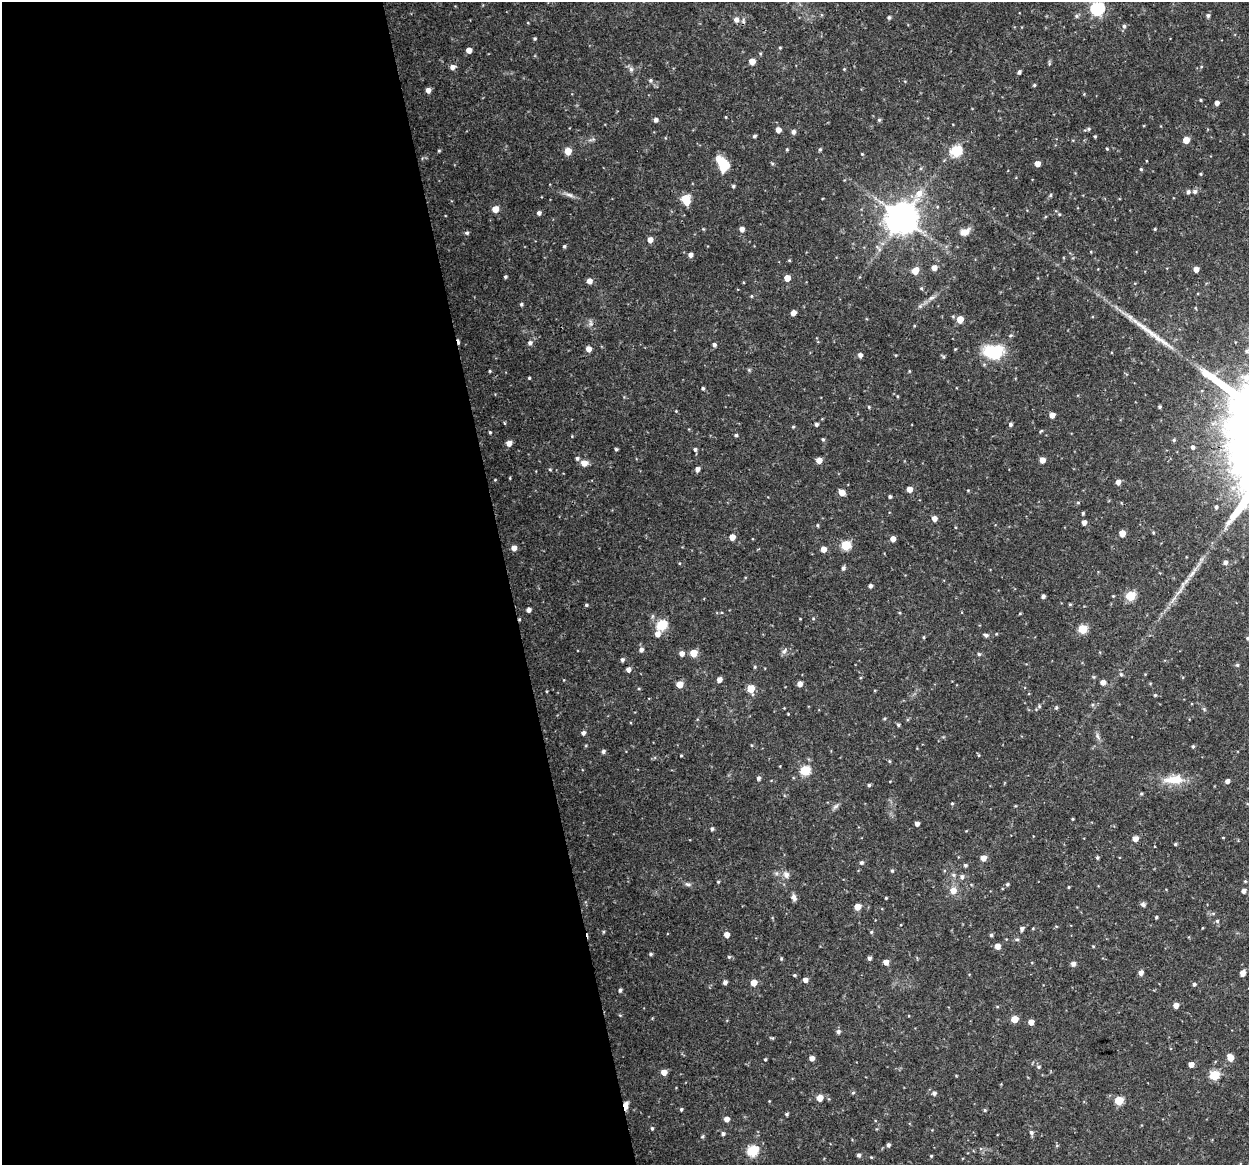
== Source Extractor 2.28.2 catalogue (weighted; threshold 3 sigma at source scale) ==
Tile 9 of 4 x 4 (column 1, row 3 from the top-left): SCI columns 2-1248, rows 1201-2363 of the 4992 x 4776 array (HDU 1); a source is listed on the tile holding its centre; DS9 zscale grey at full resolution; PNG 1251 x 1167 px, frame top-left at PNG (2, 2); no overlay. Shown black and unused: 41% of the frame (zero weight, under 3 of 4 exposures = <1% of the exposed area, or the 3 px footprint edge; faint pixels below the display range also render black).
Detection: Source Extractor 2.28.2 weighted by HDU 2 'WHT'; one run over the whole footprint, this tile lists its part. Background 0.0465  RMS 0.0026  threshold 0.0115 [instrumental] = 3 sigma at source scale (4.5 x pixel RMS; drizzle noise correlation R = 1.50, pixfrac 1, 0.0396/0.0396 arcsec/px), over >= 5 px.
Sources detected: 261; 2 cosmic-ray / hot-pixel residue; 1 long thin detection or spike segment (spike, bleed or trail) — not listed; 1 inside a brighter listed object's ellipse — not listed separately; the other 257 listed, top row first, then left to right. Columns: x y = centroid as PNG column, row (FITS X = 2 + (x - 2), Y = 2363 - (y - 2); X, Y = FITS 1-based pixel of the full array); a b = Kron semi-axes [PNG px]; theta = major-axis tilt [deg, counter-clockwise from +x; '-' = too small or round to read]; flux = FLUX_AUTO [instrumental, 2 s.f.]
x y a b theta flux
1097 8 6 6 - 40
1208 15 5 5 - 0.55
1076 16 6 5 - 0.44
889 17 5 4 - 0.44
736 20 6 6 - 1.2
1124 26 6 5 - 0.53
535 38 4 4 - 0.31
780 48 4 3 - 0.27
469 50 4 4 - 2
752 61 5 5 - 2.8
1049 64 7 3 89 0.34
452 67 5 5 - 1.3
631 69 7 6 - 0.74
844 69 4 4 - 0.21
1019 72 4 3 - 0.55
650 80 5 5 - 0.49
1034 85 4 4 - 0.34
428 90 4 4 - 1.6
1201 100 5 3 - 0.22
1217 103 4 4 - 1
726 117 4 3 - 0.18
656 120 5 5 - 0.79
879 120 5 4 - 0.43
1089 129 5 4 - 0.39
778 130 4 4 - 1.8
793 132 5 5 - 0.86
754 136 5 4 - 0.42
1095 136 4 3 - 0.29
592 139 11 4 22 0.66
1186 140 5 4 - 3.4
820 149 5 4 - 0.38
1107 149 4 3 - 0.25
787 150 4 3 - 0.27
439 151 4 4 - 0.27
568 151 5 5 - 4.1
956 151 6 5 - 24
862 154 4 3 - 0.24
772 163 5 4 - 0.3
723 164 18 10 -65 6.1
1037 164 4 4 - 2.2
1141 169 4 3 - 0.3
1200 174 4 3 - 0.26
733 186 4 4 - 0.35
1195 191 6 5 - 0.68
1188 192 5 4 - 0.64
570 195 12 5 -17 1
1050 195 6 4 87 0.3
686 199 7 5 -71 9.1
495 209 5 5 - 3.2
539 213 5 4 - 0.83
1059 214 5 4 - 0.28
902 218 10 9 - 480
742 229 4 4 - 1.5
1155 229 3 3 - 0.24
965 232 12 7 23 2.1
467 233 5 4 - 0.49
650 240 5 4 - 1.8
564 246 4 4 - 0.42
690 255 5 4 - 1.1
789 260 4 3 - 0.24
934 268 5 5 - 1.7
1196 269 4 4 - 1.6
915 271 7 6 - 2.7
505 277 4 3 - 0.38
787 278 5 4 - 3.2
589 281 5 5 - 1.9
921 288 4 4 - 0.28
751 296 4 4 - 0.26
931 298 9 6 19 0.84
521 304 5 4 - 0.4
920 306 6 5 - 0.49
793 313 4 4 - 1.7
960 319 5 5 - 3.2
591 324 8 6 83 0.76
914 326 4 3 - 0.23
530 343 6 5 - 0.81
714 345 5 4 - 0.67
589 349 5 4 - 1.9
1247 351 6 6 - 0.64
994 352 15 11 -2 18
860 355 4 4 - 1.1
490 371 3 3 - 0.27
909 371 5 3 - 0.22
529 378 3 3 - 0.29
703 388 3 3 - 0.47
897 396 4 3 - 0.22
869 407 4 4 - 0.25
1159 407 4 4 - 0.37
676 411 3 3 - 0.19
1052 415 4 4 - 1.8
816 424 4 4 - 0.54
1010 424 5 5 - 0.49
793 427 4 4 - 0.27
490 432 4 3 - 0.33
736 435 4 4 - 0.4
823 439 5 4 - 0.38
509 443 5 5 - 1.8
1193 447 5 4 - 0.59
616 449 3 3 - 0.38
695 449 5 5 - 0.53
577 458 5 5 - 0.57
819 460 5 4 - 2.2
1042 460 5 4 - 1.9
584 463 6 5 - 2.4
550 469 4 4 - 0.28
697 469 5 5 - 1.1
495 480 3 3 - 0.2
1118 482 5 5 - 1.3
909 489 4 4 - 2.2
842 492 5 4 - 2.8
890 496 3 3 - 0.48
1216 507 4 4 - 0.53
1083 513 4 3 - 0.39
934 518 4 4 - 1.8
1084 522 4 4 - 1.4
818 525 4 4 - 0.33
1122 533 5 4 - 3.1
732 537 4 4 - 2.3
893 539 4 4 - 1.7
846 545 5 5 - 13
514 548 5 4 - 1.8
823 549 5 4 - 1.9
1225 562 5 5 - 0.9
679 563 4 3 - 0.21
843 568 5 4 - 0.66
1192 574 16 6 52 1.7
870 586 4 4 - 0.78
1043 596 4 4 - 0.67
1113 596 4 3 - 0.21
1130 596 5 5 - 14
1070 604 4 4 - 0.27
586 605 4 4 - 0.38
528 610 4 4 - 1.2
1020 613 4 3 - 0.23
800 619 3 2 - 0.16
813 619 5 3 - 0.23
662 625 6 5 - 19
1082 629 5 5 - 10
657 634 6 5 - 1.7
986 635 7 4 -24 0.59
924 637 4 4 - 0.28
1248 638 4 4 - 0.46
641 650 5 4 - 0.89
784 651 11 5 51 0.74
682 653 5 5 - 1.3
693 653 5 5 - 5.4
979 654 5 4 - 0.43
622 660 4 4 - 0.64
1237 665 5 4 - 0.37
755 667 4 4 - 0.31
628 669 4 4 - 1.2
1121 674 6 4 -67 0.41
719 679 4 4 - 1.7
1103 682 5 4 - 1.5
679 684 5 4 - 3.9
800 684 5 4 - 1.5
751 689 5 5 - 6.5
1155 695 4 4 - 0.29
1039 706 6 5 - 0.42
1056 707 6 4 71 0.33
788 714 3 2 - 0.19
884 719 5 4 - 0.3
898 725 4 4 - 0.4
583 733 4 4 - 0.76
1098 736 11 4 -70 0.75
1193 746 4 4 - 0.4
603 751 5 4 - 0.62
681 755 3 2 - 0.24
978 755 5 3 - 0.25
889 761 5 4 - 0.31
805 770 5 5 - 15
758 778 4 4 - 0.67
1174 779 30 12 3 5.4
1227 781 4 4 - 1.2
869 785 4 4 - 0.44
1141 793 5 4 - 0.34
952 803 4 4 - 0.26
835 806 10 5 41 0.73
1073 819 3 3 - 0.24
917 824 4 4 - 1.1
712 829 4 4 - 0.57
1223 838 4 2 - 0.17
1135 839 5 5 - 2
1175 844 4 3 - 0.36
1155 847 3 2 - 0.27
983 858 5 5 - 2.1
1097 858 4 4 - 0.42
861 863 4 4 - 0.53
965 865 4 4 - 0.49
892 871 5 4 - 0.37
786 875 8 7 - 1.2
953 875 7 5 -21 0.55
962 877 6 5 - 0.7
1245 881 4 4 - 0.29
718 882 4 3 - 0.27
688 884 8 5 -25 0.59
1007 884 4 4 - 0.39
1069 887 4 3 - 0.23
953 891 6 6 - 2.4
1244 891 5 4 - 1
794 897 9 6 -68 0.96
886 898 3 3 - 0.24
1143 904 5 5 - 0.79
857 907 5 4 - 3.9
1156 917 3 3 - 0.38
1217 921 5 5 - 0.44
1202 928 4 3 - 0.17
1022 929 5 4 - 0.78
871 932 4 4 - 0.32
727 935 5 4 - 1.7
991 935 4 4 - 0.47
1017 939 5 5 - 0.4
997 946 4 4 - 2.2
1093 946 4 3 - 0.21
650 954 5 4 - 0.42
729 957 5 4 - 0.4
781 958 5 4 - 0.32
869 958 4 4 - 0.74
886 962 4 4 - 1.7
1073 964 5 4 - 1.1
1141 973 4 4 - 1.4
1243 973 5 4 - 2.1
794 975 4 3 - 0.34
805 980 4 4 - 1.3
725 982 4 4 - 0.89
754 983 5 5 - 3.1
1194 984 5 4 - 0.45
620 990 4 4 - 0.52
1176 1005 4 4 - 1.8
1015 1019 5 5 - 3.9
1031 1022 4 4 - 1.9
838 1032 5 4 - 0.71
812 1058 4 4 - 1.4
1230 1058 7 5 -59 3
765 1059 4 3 - 0.32
1191 1064 4 4 - 1.8
1039 1067 5 4 - 0.44
664 1072 5 5 - 1.9
1214 1075 5 5 - 15
853 1093 5 4 - 0.34
934 1093 5 4 - 0.73
820 1098 5 5 - 2.8
1119 1101 5 5 - 9.5
626 1105 10 5 85 1.4
681 1109 4 4 - 0.39
985 1110 4 4 - 0.3
787 1114 4 4 - 0.41
726 1119 5 4 - 1.6
652 1128 4 4 - 0.38
1031 1132 6 6 - 0.66
723 1134 5 4 - 0.61
702 1137 5 5 - 0.41
888 1145 4 4 - 0.68
752 1151 6 5 - 21
859 1155 5 4 - 0.62
931 1156 4 3 - 0.26
871 1157 4 3 - 0.21
Overlapping masked pixels (flux is a lower limit): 1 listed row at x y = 626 1105
Isophote crosses this tile's border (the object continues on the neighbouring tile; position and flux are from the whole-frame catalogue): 1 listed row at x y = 1248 638